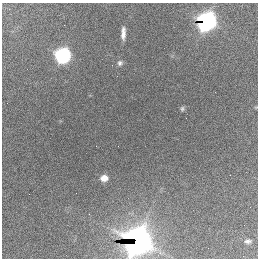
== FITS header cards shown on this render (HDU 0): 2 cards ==
NAXIS1  =                  256 / length of data axis 1
NAXIS2  =                  256 / length of data axis 2

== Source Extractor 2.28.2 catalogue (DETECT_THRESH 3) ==
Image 256 x 256 px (HDU 0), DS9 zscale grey, 1 PNG px = 1 image px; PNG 260 x 260 px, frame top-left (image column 1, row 256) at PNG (2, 3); no overlay
Background 2320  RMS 62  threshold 186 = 3 sigma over >= 5 px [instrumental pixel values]
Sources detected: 10; all 10 listed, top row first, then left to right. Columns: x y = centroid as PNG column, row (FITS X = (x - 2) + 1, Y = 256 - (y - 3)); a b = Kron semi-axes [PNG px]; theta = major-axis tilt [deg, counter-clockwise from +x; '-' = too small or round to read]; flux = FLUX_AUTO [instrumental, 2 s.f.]
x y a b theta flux
206 21 10 8 41 2.4e+06
123 33 12 4 89 2.5e+04
63 55 8 7 - 1.4e+06
120 63 7 6 - 1.1e+04
112 65 2 2 - 2.7e+03
182 109 6 4 75 6.7e+03
186 118 2 2 - 1.3e+04
104 178 6 5 - 4.8e+04
138 241 13 12 - 4.2e+06
248 241 10 6 4 1.6e+04
At the frame edge (FLAGS 8, measured only in part): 1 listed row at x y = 138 241